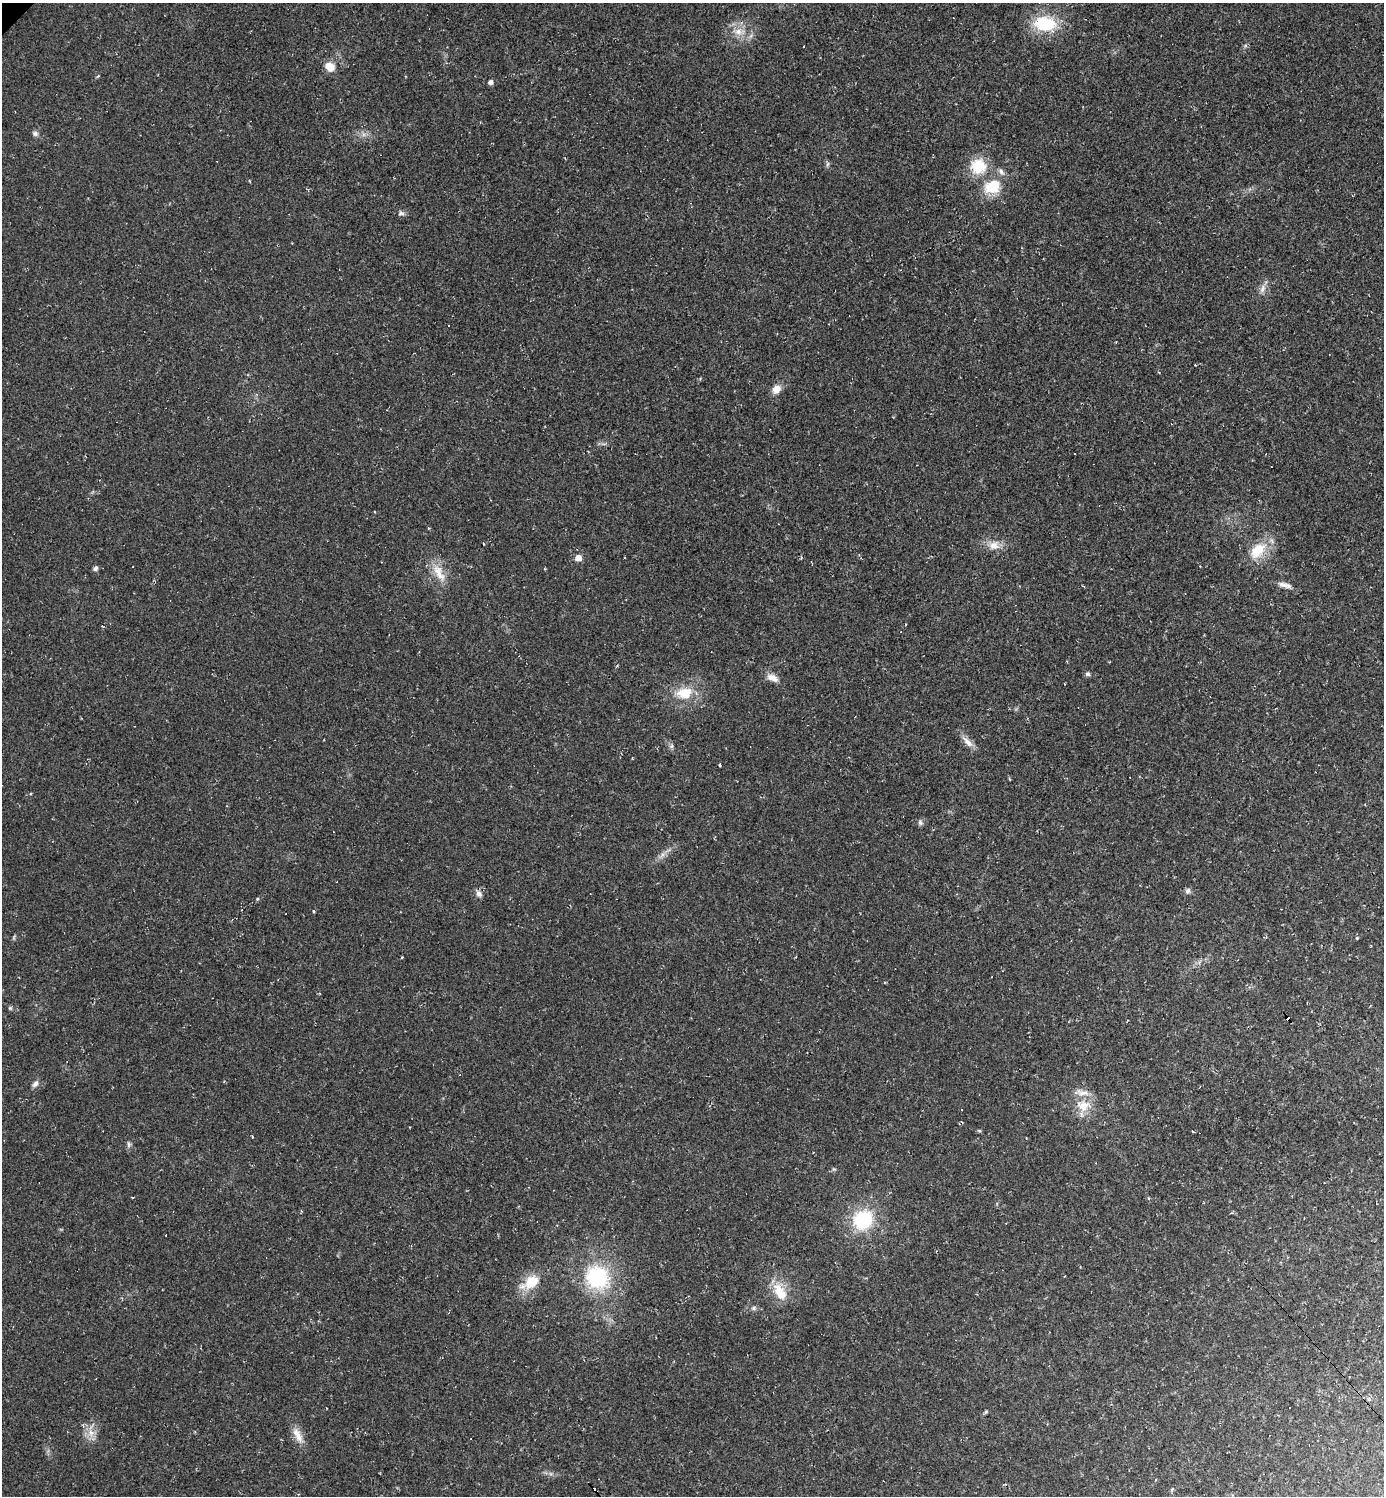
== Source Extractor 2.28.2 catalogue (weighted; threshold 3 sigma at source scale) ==
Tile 6 of 4 x 4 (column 2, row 2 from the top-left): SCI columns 1536-2917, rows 2990-4483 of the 5977 x 5977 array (HDU 1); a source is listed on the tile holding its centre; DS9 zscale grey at full resolution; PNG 1386 x 1498 px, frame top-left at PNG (2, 3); no overlay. Shown black and unused: <1% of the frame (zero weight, under 2 of 3 exposures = <1% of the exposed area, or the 3 px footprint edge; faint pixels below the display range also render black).
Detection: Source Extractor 2.28.2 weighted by HDU 2 'WHT'; one run over the whole footprint, this tile lists its part. Background 0.0318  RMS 0.0063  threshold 0.0283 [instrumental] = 3 sigma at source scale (4.5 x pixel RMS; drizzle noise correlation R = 1.50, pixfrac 1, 0.05/0.05 arcsec/px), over >= 5 px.
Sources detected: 58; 13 cosmic-ray / hot-pixel residue — not listed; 2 inside a brighter listed object's ellipse — not listed separately; the other 43 listed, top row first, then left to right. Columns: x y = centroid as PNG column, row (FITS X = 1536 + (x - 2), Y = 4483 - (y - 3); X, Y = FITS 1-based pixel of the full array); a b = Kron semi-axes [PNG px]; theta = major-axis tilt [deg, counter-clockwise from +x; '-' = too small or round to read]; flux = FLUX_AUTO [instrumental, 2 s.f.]
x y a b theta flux
1045 24 27 17 -7 29
738 31 11 9 17 5.6
330 67 12 10 -36 7.3
490 82 5 5 - 2.4
35 133 8 7 - 1.8
827 164 7 4 71 1.1
978 166 18 18 - 19
250 181 4 3 - 0.5
992 187 22 17 23 18
401 213 9 7 -15 1.8
1263 289 13 7 69 3.3
449 325 2 2 - 0.46
776 389 10 9 - 5.9
994 545 15 11 -7 6.5
1257 551 26 15 47 17
578 558 7 7 - 4.4
95 568 6 5 - 1.7
439 573 29 10 -61 10
1285 585 19 6 -14 3.8
1087 674 5 5 - 1.5
773 678 14 8 -27 5.1
684 693 19 14 6 15
968 742 21 7 -46 4.7
720 765 3 2 - 0.76
1009 779 3 3 - 0.59
920 822 8 6 -59 1.5
1187 891 7 6 - 1.8
479 894 9 7 -61 2.6
1199 962 7 4 70 1.2
10 1008 6 3 -18 0.82
35 1084 9 6 52 2.4
1083 1106 20 16 -2 12
979 1131 5 4 - 0.76
129 1144 9 4 -90 1.4
301 1211 3 3 - 0.73
863 1220 20 18 46 38
597 1277 28 26 -37 50
531 1282 24 15 38 15
780 1292 26 13 -62 13
754 1308 7 5 22 1.3
986 1412 6 4 45 0.81
91 1433 11 8 -66 5.3
298 1435 23 9 -64 7.1